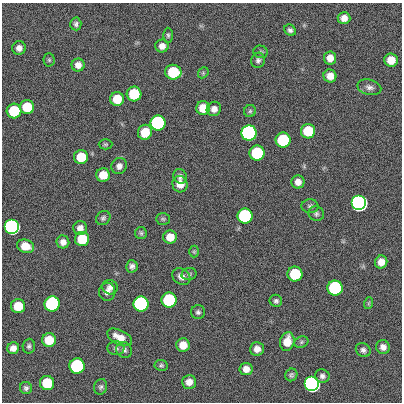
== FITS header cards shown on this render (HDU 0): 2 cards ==
NAXIS1  =                  400
NAXIS2  =                  400

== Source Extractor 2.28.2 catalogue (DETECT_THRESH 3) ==
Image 400 x 400 px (HDU 0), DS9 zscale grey, 1 PNG px = 1 image px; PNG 404 x 404 px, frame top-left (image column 1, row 400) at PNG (2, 3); each listed source drawn as its Kron ellipse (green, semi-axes under 4 px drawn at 4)
Background 0.625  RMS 33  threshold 99.9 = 3 sigma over >= 5 px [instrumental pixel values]
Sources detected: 87; all 87 listed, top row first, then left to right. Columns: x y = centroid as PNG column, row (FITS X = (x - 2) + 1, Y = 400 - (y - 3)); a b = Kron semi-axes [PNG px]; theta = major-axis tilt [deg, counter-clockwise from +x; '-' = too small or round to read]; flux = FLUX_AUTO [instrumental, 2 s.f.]
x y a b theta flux
344 18 6 6 - 1.6e+04
76 24 6 5 - 5.7e+03
290 30 6 5 - 6.5e+03
168 35 7 5 -89 4.2e+03
162 46 6 6 - 1.3e+04
19 48 7 7 - 1.1e+04
260 52 7 6 - 4.5e+03
330 58 6 6 - 1.8e+04
49 60 6 5 - 3.4e+03
258 60 7 7 - 6.3e+03
391 60 7 6 - 3.2e+04
78 65 6 6 - 1.4e+04
173 72 8 7 - 1.2e+05
203 73 6 4 48 3.5e+03
330 76 6 6 - 1.9e+04
369 87 12 7 -14 1.0e+04
134 94 7 7 - 1.2e+05
117 99 7 7 - 4.7e+04
27 107 7 7 - 7.2e+04
203 108 7 7 - 3.9e+04
214 109 7 7 - 1.3e+04
14 111 7 7 - 1.2e+05
250 111 6 6 - 4.4e+03
158 123 7 7 - 1.0e+06
308 131 7 7 - 9.0e+04
145 132 7 7 - 5.0e+04
249 133 7 7 - 3.5e+06
283 140 7 7 - 2.1e+05
105 144 7 5 1 3.5e+03
257 153 7 7 - 2.1e+05
81 157 7 7 - 5.7e+04
119 166 8 7 - 1.1e+04
103 175 7 6 - 3.5e+04
180 176 7 6 - 7.4e+03
298 182 6 6 - 1.5e+04
180 184 8 7 - 2.5e+04
359 203 7 7 - 1.1e+07
310 206 8 7 - 6.1e+03
316 214 8 7 - 6.2e+03
245 216 7 7 - 5.4e+05
103 218 8 6 41 5.5e+03
163 219 7 5 -2 4.2e+03
12 227 7 7 - 2.9e+06
80 228 7 7 - 1.2e+04
141 233 6 6 - 4.4e+03
170 237 7 6 - 2.8e+04
82 239 7 7 - 7.6e+04
63 242 6 6 - 1.3e+04
25 246 9 6 -17 3.7e+04
194 252 6 5 - 3.3e+03
381 262 6 6 - 2.0e+04
132 266 6 5 - 7.2e+03
189 274 7 6 - 4.6e+03
295 274 7 7 - 1.4e+05
181 277 10 7 -35 1.3e+04
110 287 8 7 - 1.0e+04
335 288 7 7 - 5.7e+05
107 292 9 8 - 1.0e+04
169 300 7 7 - 3.1e+05
276 301 6 6 - 5.6e+03
369 303 6 3 71 2.9e+03
52 304 8 7 - 6.1e+05
141 304 7 7 - 2.1e+06
18 306 7 7 - 5.0e+04
198 312 7 7 - 5.8e+03
120 337 13 7 -27 2.5e+04
49 340 7 7 - 4.8e+04
287 341 9 7 76 3.3e+04
301 342 7 5 23 4.7e+03
183 345 7 6 - 2.8e+04
29 346 7 6 - 5.5e+03
383 347 7 6 - 1.2e+04
13 348 6 5 - 1.3e+04
116 348 8 7 - 6.9e+03
257 349 7 7 - 1.4e+04
124 350 8 7 - 7.3e+03
363 350 8 6 -35 7.4e+03
161 365 7 5 -8 4.4e+03
77 366 7 7 - 5.2e+05
246 369 6 6 - 1.6e+04
291 375 6 6 - 4.4e+03
322 376 7 6 - 7.1e+03
189 382 7 7 - 1.7e+04
47 383 7 7 - 9.8e+04
312 384 7 7 - 5.5e+06
101 387 8 6 71 5.6e+03
26 388 6 6 - 5.9e+03